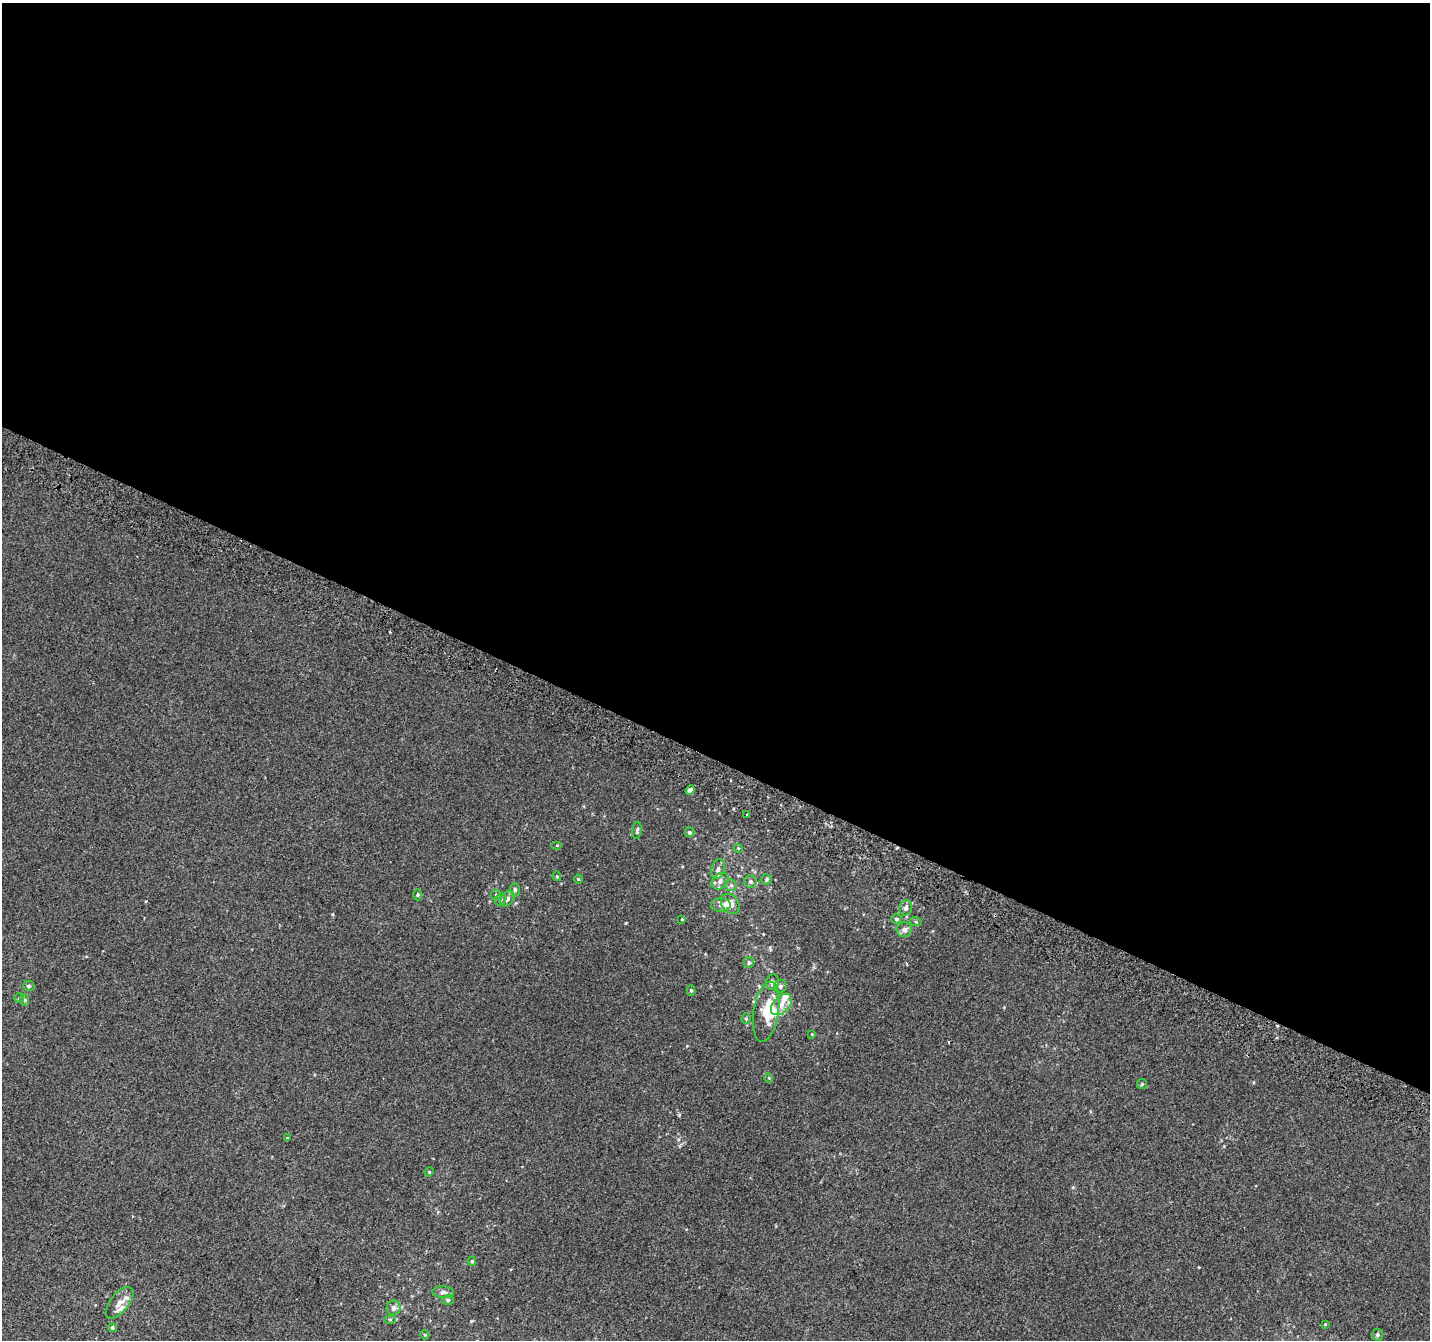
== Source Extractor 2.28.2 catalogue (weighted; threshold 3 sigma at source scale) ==
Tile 3 of 4 x 4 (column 3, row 1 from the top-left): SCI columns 2883-4310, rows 4322-5659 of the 5758 x 5899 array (HDU 1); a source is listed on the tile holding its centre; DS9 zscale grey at full resolution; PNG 1432 x 1342 px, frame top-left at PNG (2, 3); each listed source drawn as its Kron ellipse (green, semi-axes under 4 px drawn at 4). Shown black and unused: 57% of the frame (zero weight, under 2 of 3 exposures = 2% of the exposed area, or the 3 px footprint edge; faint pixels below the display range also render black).
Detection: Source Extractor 2.28.2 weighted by HDU 2 'WHT'; one run over the whole footprint, this tile lists its part. Background 0.00146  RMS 0.0073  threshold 0.0329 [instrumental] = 3 sigma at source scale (4.5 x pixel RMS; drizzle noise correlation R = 1.50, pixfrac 1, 0.0396/0.0396 arcsec/px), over >= 5 px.
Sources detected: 57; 1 inside a brighter object's white glare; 2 cosmic-ray / hot-pixel residue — neither listed nor drawn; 4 inside a brighter listed object's ellipse — not listed separately; the other 50 listed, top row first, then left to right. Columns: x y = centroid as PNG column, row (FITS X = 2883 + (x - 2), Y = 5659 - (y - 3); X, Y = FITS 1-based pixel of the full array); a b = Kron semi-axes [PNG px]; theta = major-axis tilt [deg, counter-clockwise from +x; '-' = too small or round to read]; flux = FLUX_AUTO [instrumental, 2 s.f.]
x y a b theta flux
690 790 5 4 - 4.9
747 814 3 2 - 0.75
637 830 8 4 84 1.4
689 832 5 5 - 1.4
557 845 5 3 - 0.7
738 848 4 3 - 0.63
718 869 10 6 73 2.9
557 876 5 4 - 0.8
578 879 4 4 - 0.71
767 879 5 5 - 1.1
720 881 9 7 46 3.3
750 881 6 6 - 1.8
731 885 6 6 - 1.4
515 890 7 5 89 1.4
418 895 5 3 - 0.79
496 895 5 5 - 1.1
501 899 6 5 - 1.7
507 899 9 6 56 2.3
730 904 11 8 -55 4.9
721 905 10 6 4 2.6
906 908 7 6 - 2.8
682 919 4 3 - 0.5
896 919 5 5 - 1.3
916 922 6 3 -19 0.84
904 930 8 7 - 3.2
749 963 5 5 - 1.7
772 982 8 6 77 2.7
29 986 6 5 - 1.4
780 986 7 6 - 2.2
691 991 5 4 - 1.1
19 998 5 5 - 0.89
25 1000 6 4 -71 0.89
781 1004 13 8 46 6.6
766 1012 30 12 81 21
746 1019 5 4 - 0.94
812 1034 3 3 - 0.53
769 1078 5 3 - 0.6
1142 1084 5 5 - 0.96
287 1138 4 3 - 0.64
429 1172 5 4 - 0.64
472 1261 4 4 - 1.1
443 1292 11 6 -4 2.6
448 1300 5 5 - 1.3
120 1303 19 9 51 8.2
394 1308 7 7 - 2.8
390 1319 6 4 -1 0.95
1325 1324 4 3 - 0.58
112 1327 4 4 - 1.5
425 1335 4 3 - 0.66
1377 1335 6 6 - 2